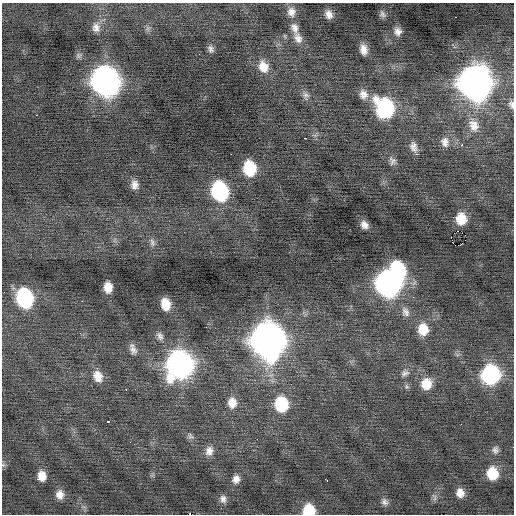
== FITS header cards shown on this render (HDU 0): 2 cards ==
NAXIS1  =                  512 / Axis length
NAXIS2  =                  512 / Axis length

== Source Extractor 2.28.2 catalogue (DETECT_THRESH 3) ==
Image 512 x 512 px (HDU 0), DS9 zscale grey, 1 PNG px = 1 image px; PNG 516 x 516 px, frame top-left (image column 1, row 512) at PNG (2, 3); no overlay
Background -0.041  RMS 0.8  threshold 2.4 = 3 sigma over >= 5 px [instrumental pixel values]
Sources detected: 72; all 72 listed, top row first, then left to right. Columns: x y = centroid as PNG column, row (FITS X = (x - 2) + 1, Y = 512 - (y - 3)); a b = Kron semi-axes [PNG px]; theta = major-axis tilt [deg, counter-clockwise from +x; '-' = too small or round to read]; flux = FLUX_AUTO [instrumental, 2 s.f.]
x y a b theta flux
291 12 12 10 -75 380
329 14 8 7 - 330
382 14 9 7 -42 160
456 17 3 2 - 200
96 27 13 10 -84 400
295 28 15 9 -73 410
398 31 10 8 -76 310
298 38 15 10 -59 440
211 49 8 6 -69 180
363 50 10 7 -82 430
263 67 14 11 -71 700
105 81 16 13 -71 43000
475 83 17 15 -81 72000
363 94 13 11 -71 440
306 95 11 8 -65 240
511 104 10 7 -77 200
385 108 17 14 -58 6000
36 115 2 2 - 260
474 125 18 14 -62 740
304 138 3 2 - 100
445 142 14 11 -84 420
462 145 2 2 - 680
413 147 14 9 -75 350
231 154 2 2 - 140
392 161 11 8 -75 220
249 168 12 9 -78 2400
134 185 11 9 -84 360
220 191 13 11 -74 7900
461 219 10 8 90 980
364 225 7 6 - 290
458 231 2 2 - 330
465 235 3 2 - 49
451 237 3 2 - 150
152 243 12 6 -76 220
461 244 3 3 - 77
458 245 3 2 - 200
397 271 14 11 -73 5900
388 284 14 13 - 29000
108 287 9 7 -88 630
24 298 14 11 -75 7100
82 301 2 2 - 170
165 304 10 8 -77 830
405 312 14 10 -61 350
423 329 13 11 -82 1000
160 336 11 7 -59 230
267 340 17 15 -79 84000
133 350 11 9 -57 300
180 364 16 14 88 33000
405 373 11 8 14 230
490 375 13 12 - 8800
98 376 15 11 -67 660
426 384 13 12 - 920
126 390 3 2 - 47
232 403 13 11 -86 620
281 404 13 11 -83 2900
108 421 3 3 - 310
461 424 2 2 - 240
190 436 10 7 -56 160
495 450 10 8 87 190
209 451 12 10 76 400
3 465 6 4 46 87
492 473 11 9 -78 1400
42 476 9 8 - 540
37 479 2 2 - 100
236 479 10 9 - 340
327 480 3 2 - 60
460 493 9 7 -82 400
60 495 10 9 - 400
223 499 11 8 -85 250
385 502 10 7 -48 190
309 510 10 9 - 1700
189 514 2 2 - 950
At the frame edge (FLAGS 8, measured only in part): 4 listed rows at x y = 511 104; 3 465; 309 510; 189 514